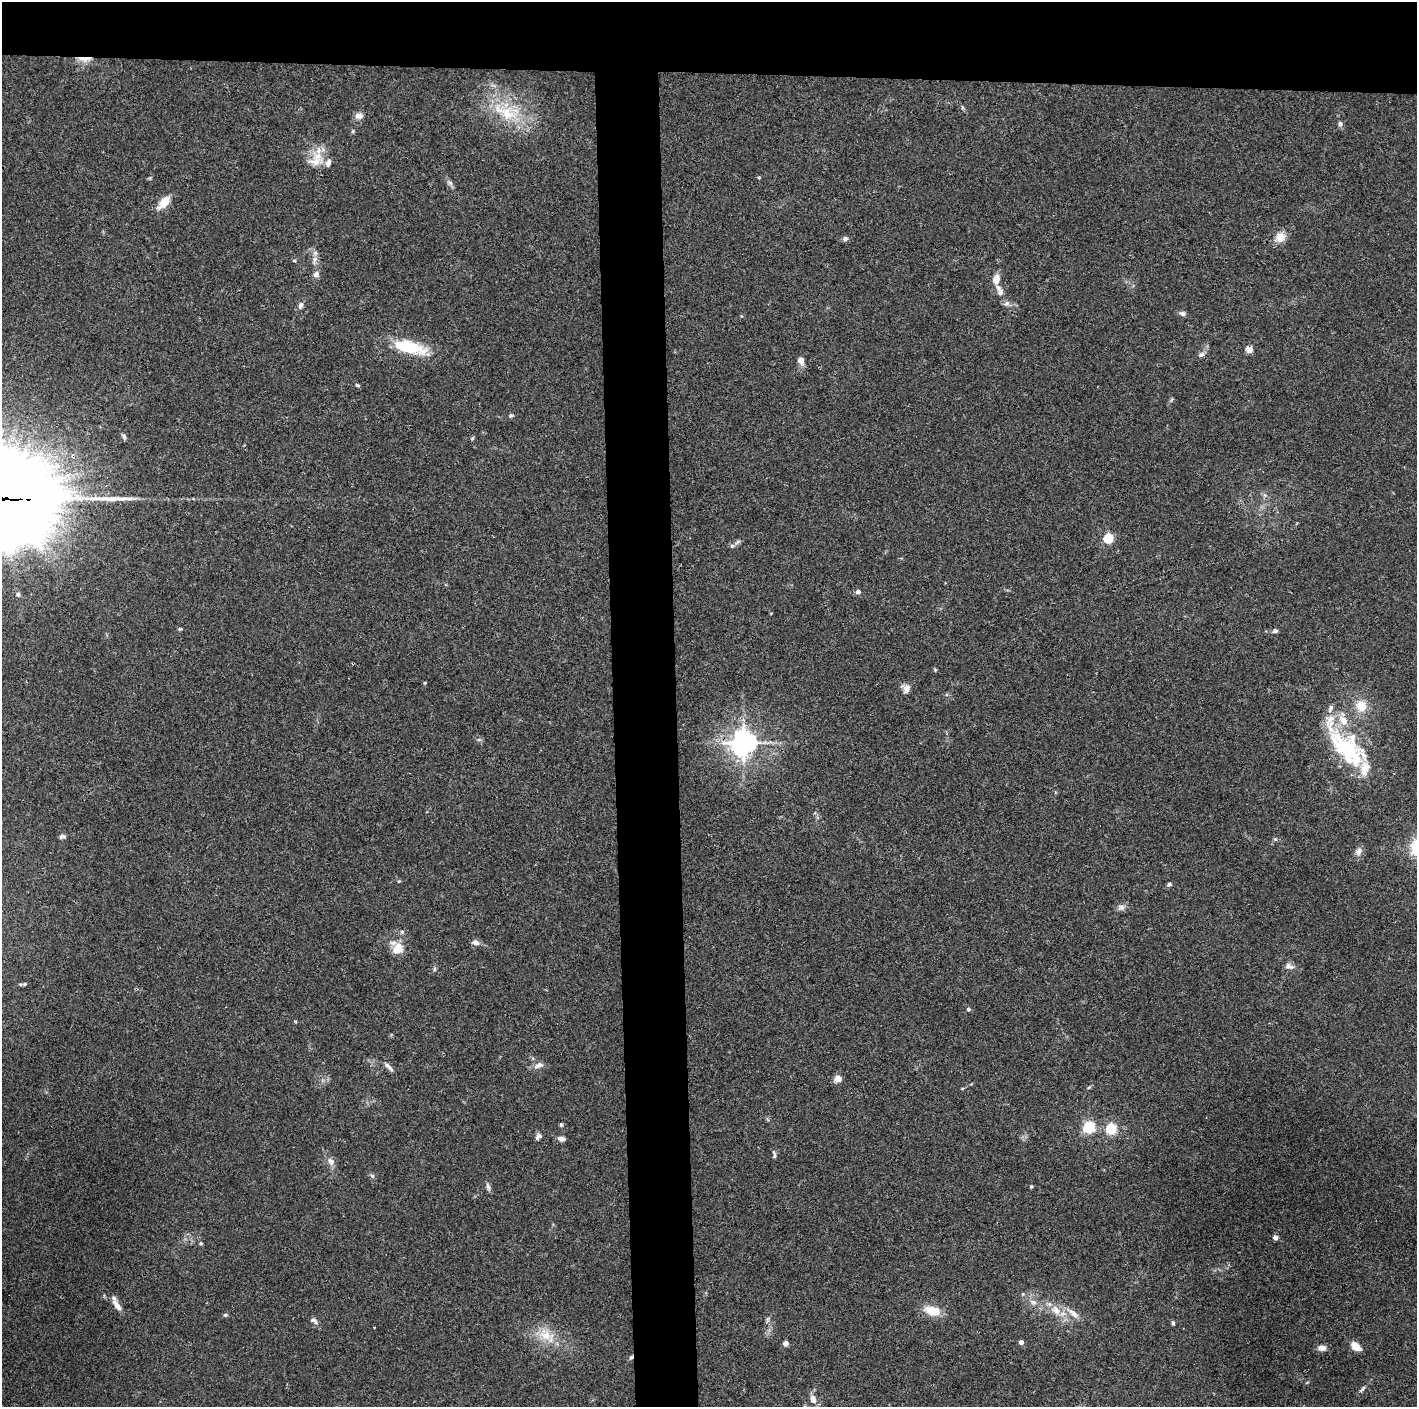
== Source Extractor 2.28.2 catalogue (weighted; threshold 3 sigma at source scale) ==
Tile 2 of 3 x 3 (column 2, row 1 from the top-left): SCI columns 1415-2829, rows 2812-4216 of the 4243 x 4221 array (HDU 1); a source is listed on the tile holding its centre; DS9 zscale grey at full resolution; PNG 1419 x 1409 px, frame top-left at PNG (2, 2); no overlay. Shown black and unused: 9% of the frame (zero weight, under 3 of 4 exposures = <1% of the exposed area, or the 3 px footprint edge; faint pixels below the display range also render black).
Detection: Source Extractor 2.28.2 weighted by HDU 2 'WHT'; one run over the whole footprint, this tile lists its part. Background 0.0337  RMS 0.0045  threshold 0.0201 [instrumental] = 3 sigma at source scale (4.5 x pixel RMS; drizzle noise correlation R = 1.50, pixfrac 1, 0.05/0.05 arcsec/px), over >= 5 px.
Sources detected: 91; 1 inside a brighter object's white glare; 1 long thin detection or spike segment (spike, bleed or trail) — not listed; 8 inside a brighter listed object's ellipse — not listed separately; the other 81 listed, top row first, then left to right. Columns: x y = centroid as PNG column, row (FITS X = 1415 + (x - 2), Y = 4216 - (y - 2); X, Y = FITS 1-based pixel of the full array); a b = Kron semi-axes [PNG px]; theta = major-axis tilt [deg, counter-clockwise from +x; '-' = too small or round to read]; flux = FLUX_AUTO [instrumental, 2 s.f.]
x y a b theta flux
85 59 15 5 0 4.9
506 113 38 16 -28 18
359 116 9 8 - 2.6
1340 124 6 5 - 1.2
316 161 19 12 9 6.4
759 177 5 3 - 0.39
164 202 14 8 51 6.7
1280 237 13 12 - 4.3
845 239 7 6 - 1.2
315 259 7 6 - 1.5
294 260 5 3 - 0.45
316 275 8 7 - 1.9
996 279 10 8 77 4
1000 292 8 6 68 1.3
1006 303 8 6 34 1.2
300 305 10 6 70 1.5
1182 313 8 6 -26 1.2
410 347 41 15 -14 18
1249 349 5 4 - 7.8
1201 355 10 5 27 1.3
801 360 6 5 - 3.6
358 385 6 4 -27 0.63
511 415 5 5 - 0.65
124 436 7 5 -48 0.99
472 438 6 3 45 0.5
12 498 17 4 -3 620
1108 538 5 5 - 31
732 546 6 5 - 0.85
858 592 5 4 - 2.2
18 594 5 5 - 1.1
1275 631 7 5 15 0.97
935 670 5 4 - 0.46
425 683 4 4 - 0.42
906 689 12 9 74 2.4
1361 706 13 12 - 7.4
743 743 8 7 - 500
1348 749 58 33 -48 39
62 836 8 5 -4 1
1275 839 5 5 - 0.58
1358 851 10 7 51 2.2
1169 884 6 4 3 0.78
1121 907 9 7 -21 1.7
402 932 6 5 - 0.77
475 942 8 6 -19 2.2
398 948 14 11 46 6.4
1289 966 12 6 -15 1.9
434 969 6 4 89 0.61
25 984 6 4 0 0.63
968 1009 5 4 - 0.92
295 1021 5 3 - 0.38
539 1065 15 7 23 2.1
389 1067 13 5 -45 1.7
838 1079 9 8 - 2.5
561 1125 5 4 - 0.71
1089 1127 5 5 - 61
1111 1129 5 5 - 40
538 1136 10 6 49 1.3
561 1139 8 6 -15 1.7
774 1156 9 4 83 0.76
331 1161 12 8 -54 2.4
372 1176 7 5 -45 0.82
1031 1186 4 4 - 0.56
488 1187 11 5 -71 1.1
1275 1237 4 4 - 2.6
201 1243 5 4 - 0.61
1033 1302 10 6 -23 2.1
117 1305 16 6 -51 3.1
1056 1310 15 10 -54 5.4
932 1311 20 11 -15 7.7
1074 1314 16 7 -43 3.2
225 1315 6 4 -18 0.62
313 1320 9 6 -7 1.2
1173 1323 6 5 - 0.67
546 1335 17 15 -14 8
1021 1342 4 4 - 2.2
786 1344 5 4 - 2.2
1356 1346 12 8 -38 4.1
1322 1348 9 6 0 2.7
631 1357 5 4 - 0.75
1363 1389 11 4 52 1
813 1399 12 8 -69 2.9
Overlapping masked pixels (flux is a lower limit): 5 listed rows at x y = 85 59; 1249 349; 12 498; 743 743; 631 1357